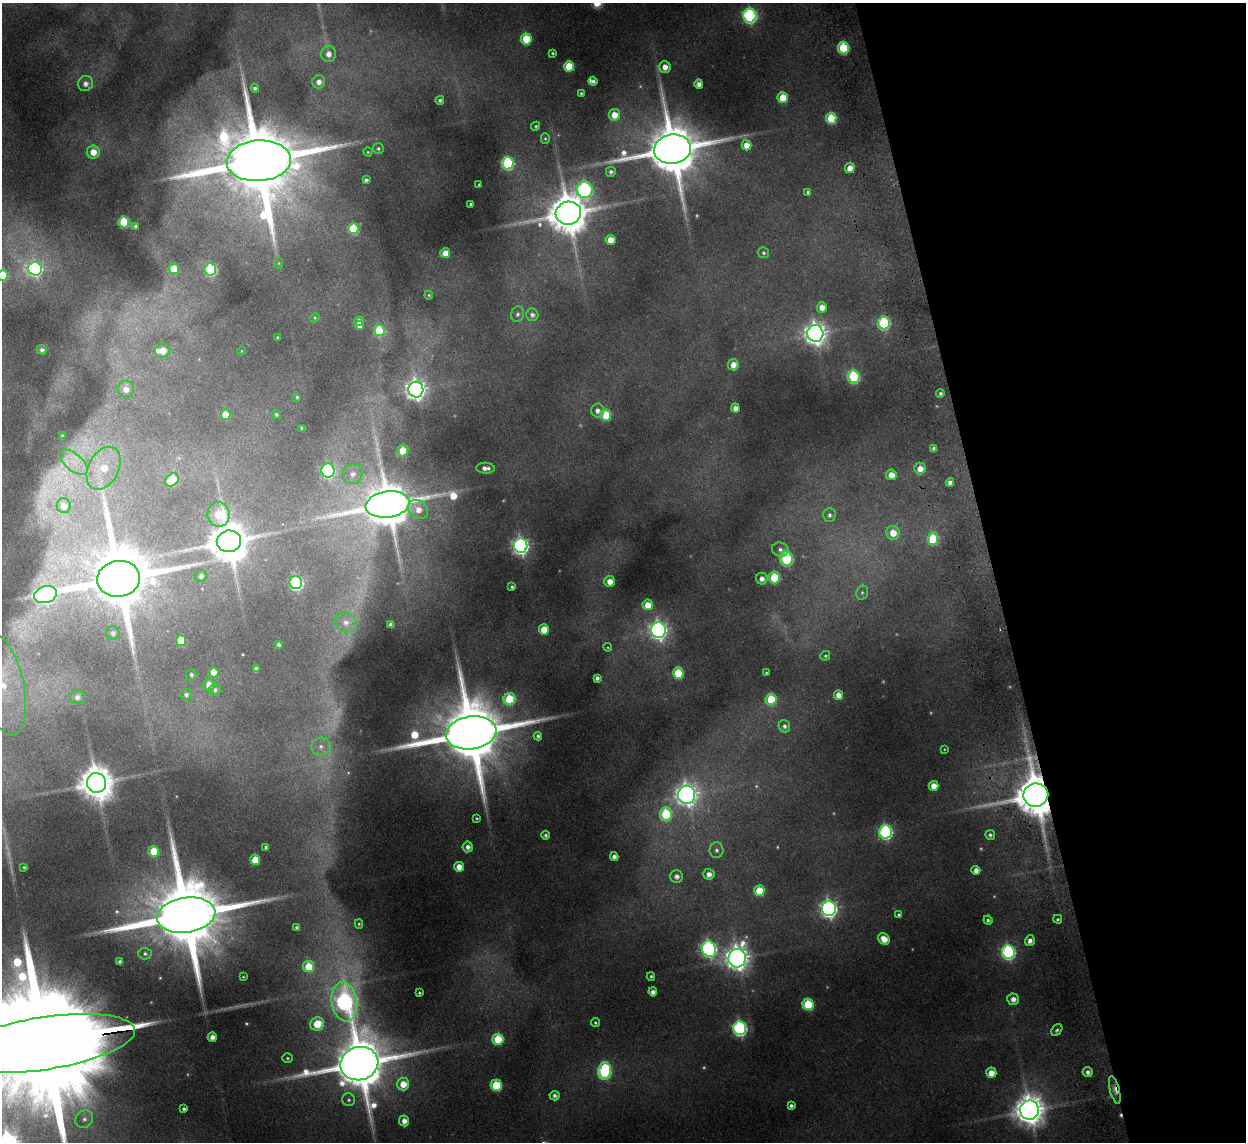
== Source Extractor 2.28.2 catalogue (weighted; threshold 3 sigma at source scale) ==
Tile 12 of 4 x 4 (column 4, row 3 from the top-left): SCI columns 3787-5030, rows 1294-2433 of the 5082 x 4980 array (HDU 1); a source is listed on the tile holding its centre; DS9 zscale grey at full resolution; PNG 1248 x 1144 px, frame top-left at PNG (2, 3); each listed source drawn as its Kron ellipse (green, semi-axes under 4 px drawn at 4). Shown black and unused: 20% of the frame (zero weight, under 2 of 3 exposures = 3% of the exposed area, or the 3 px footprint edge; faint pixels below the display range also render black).
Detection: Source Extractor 2.28.2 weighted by HDU 2 'WHT'; one run over the whole footprint, this tile lists its part. Background 0.189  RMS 0.016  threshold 0.0721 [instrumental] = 3 sigma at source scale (4.5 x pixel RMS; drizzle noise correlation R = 1.50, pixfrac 1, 0.05/0.05 arcsec/px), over >= 5 px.
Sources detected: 220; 19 too faint to see at this stretch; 2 cosmic-ray / hot-pixel residue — neither listed nor drawn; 2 inside a brighter listed object's ellipse — not listed separately; the other 197 listed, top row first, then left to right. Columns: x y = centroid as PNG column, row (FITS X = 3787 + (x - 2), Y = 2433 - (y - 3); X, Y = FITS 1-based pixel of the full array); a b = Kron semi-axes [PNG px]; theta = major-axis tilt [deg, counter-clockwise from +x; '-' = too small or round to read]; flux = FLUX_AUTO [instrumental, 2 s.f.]
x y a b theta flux
750 16 7 6 - 360
526 39 5 5 - 73
843 48 6 5 - 130
553 53 3 3 - 2.3
329 54 8 7 - 14
569 66 5 5 - 62
665 67 6 5 - 16
593 81 4 4 - 4.9
319 82 6 6 - 11
85 84 8 7 - 8.6
699 84 4 4 - 11
255 88 4 4 - 4.1
581 93 3 3 - 2
783 98 5 5 - 49
440 100 4 4 - 4.3
614 115 6 5 - 27
831 118 5 5 - 68
536 126 5 4 - 2.8
545 138 5 4 - 2.3
746 145 5 5 - 21
378 149 5 5 - 2.9
672 149 18 14 8 13000
93 152 6 6 - 23
368 152 4 4 - 2.1
259 161 32 20 4 27000
508 163 6 6 - 210
850 168 5 5 - 16
611 172 5 5 - 4.7
366 180 4 4 - 4.7
479 184 3 2 - 1.4
585 190 8 8 - 350
808 192 4 4 - 3.3
471 204 3 3 - 3.3
568 213 13 11 13 5900
124 222 5 5 - 99
136 226 4 3 - 4.1
353 229 5 5 - 90
610 240 5 5 - 27
445 253 5 5 - 19
763 253 5 5 - 3.2
279 263 6 4 -90 1.8
35 269 7 6 - 380
174 269 5 5 - 50
210 269 6 6 - 170
2 275 5 5 - 72
429 295 4 4 - 1.7
822 307 5 5 - 18
517 314 8 6 72 4.2
532 315 6 6 - 6.9
315 318 5 4 - 1.8
359 321 5 4 - 14
884 323 6 6 - 190
359 326 4 4 - 8.7
379 331 5 5 - 97
815 333 8 8 - 1300
277 337 3 3 - 2.1
42 350 5 4 - 5
163 351 7 7 - 24
241 351 4 3 - 1.1
733 365 5 5 - 15
854 376 6 6 - 180
126 389 8 8 - 13
416 390 8 7 - 1100
940 393 4 4 - 3.9
297 397 4 3 - 2.2
735 408 4 4 - 9.6
597 410 7 6 - 9.3
276 414 5 4 - 2.8
226 415 5 5 - 35
606 415 5 5 - 67
302 428 4 4 - 4.3
63 436 4 3 - 3.9
934 449 4 4 - 6.4
403 451 6 5 - 47
74 462 17 8 -40 23
104 468 23 15 63 63
485 468 9 5 -3 10
920 468 6 5 - 16
328 471 7 6 - 260
352 474 10 9 - 14
891 475 5 5 - 19
172 480 7 5 42 67
950 482 4 4 - 9.3
388 504 22 13 8 8500
64 506 7 7 - 21
418 509 11 8 -40 17
218 514 12 11 - 64
829 515 7 6 - 5.6
893 533 7 6 - 26
933 539 6 5 - 77
229 541 12 11 - 5700
521 546 7 6 - 630
780 549 8 7 - 6.5
786 558 7 6 - 190
201 576 6 5 - 5.4
774 578 6 5 - 88
119 579 21 18 8 18000
762 579 6 6 - 10
610 581 5 5 - 16
296 583 6 6 - 310
512 587 4 3 - 3.5
862 593 7 5 75 3.4
45 595 12 8 15 460
648 605 5 5 - 26
346 622 11 9 -20 15
391 625 4 4 - 7.7
544 629 5 5 - 33
658 630 8 7 - 760
113 633 7 6 - 5.3
181 641 5 5 - 67
279 645 4 3 - 4.1
608 647 4 4 - 1.6
825 656 5 4 - 2.8
256 669 4 4 - 8.5
214 672 5 5 - 26
678 673 5 5 - 71
766 673 3 2 - 1.7
191 675 6 5 - 4.4
597 678 4 4 - 6.2
3 685 51 20 -78 88
209 685 6 5 - 22
215 690 6 6 - 4.4
186 695 6 5 - 4.7
838 695 5 4 - 14
77 697 7 7 - 7.9
509 699 6 6 - 83
771 699 5 5 - 94
784 726 6 5 - 5.7
471 733 25 16 8 22000
538 736 4 4 - 3.6
321 747 10 9 - 11
944 749 3 3 - 1.4
96 783 10 9 - 4000
934 786 5 5 - 18
687 795 9 8 - 1200
1036 795 12 11 - 7300
666 814 7 6 - 110
477 818 3 3 - 1.9
886 832 7 6 - 330
546 835 4 4 - 3.3
990 835 5 4 - 4.1
266 847 3 3 - 3.2
468 847 5 5 - 8.5
716 850 8 7 - 5.8
154 851 5 5 - 54
614 856 4 4 - 7
255 860 5 5 - 36
24 867 3 3 - 2.4
459 867 5 5 - 19
976 870 4 4 - 9.8
709 874 6 5 - 11
677 876 6 6 - 8.8
759 891 5 5 - 50
829 909 7 7 - 720
186 915 29 17 8 28000
899 915 4 4 - 2.9
1058 919 4 3 - 2.5
988 920 5 4 - 3.8
359 924 5 4 - 2.1
297 927 3 3 - 3
884 939 6 5 - 21
1030 941 6 5 - 8.9
709 949 8 7 - 500
1008 952 7 6 - 340
145 954 6 6 - 4.5
737 958 9 8 - 1600
120 962 4 4 - 6.9
309 967 5 5 - 51
651 976 4 3 - 2.7
243 977 3 2 - 1.3
653 992 4 4 - 9.2
419 993 3 3 - 2.5
1013 999 6 5 - 11
344 1002 20 12 -80 510
808 1004 6 5 - 120
595 1023 5 4 - 2.5
317 1024 7 6 - 49
740 1028 7 6 - 390
1057 1030 6 4 52 3.9
212 1037 4 4 - 10
498 1039 5 5 - 84
44 1043 92 26 9 120000
288 1058 5 4 - 2.6
359 1064 19 16 17 11000
605 1071 9 6 83 230
1088 1072 5 5 - 7.1
991 1073 5 5 - 20
403 1084 6 6 - 27
496 1085 5 5 - 93
1115 1090 14 4 -75 12
554 1096 5 4 - 5.4
349 1100 6 6 - 3.7
791 1106 4 4 - 4.8
184 1109 4 4 - 4
1029 1110 9 9 - 3000
84 1119 9 8 - 8.8
404 1121 5 5 - 12
Overlapping masked pixels (flux is a lower limit): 4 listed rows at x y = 920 468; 1036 795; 44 1043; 1115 1090
Isophote crosses this tile's border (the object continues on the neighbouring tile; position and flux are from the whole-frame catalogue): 3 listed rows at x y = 2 275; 3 685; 44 1043